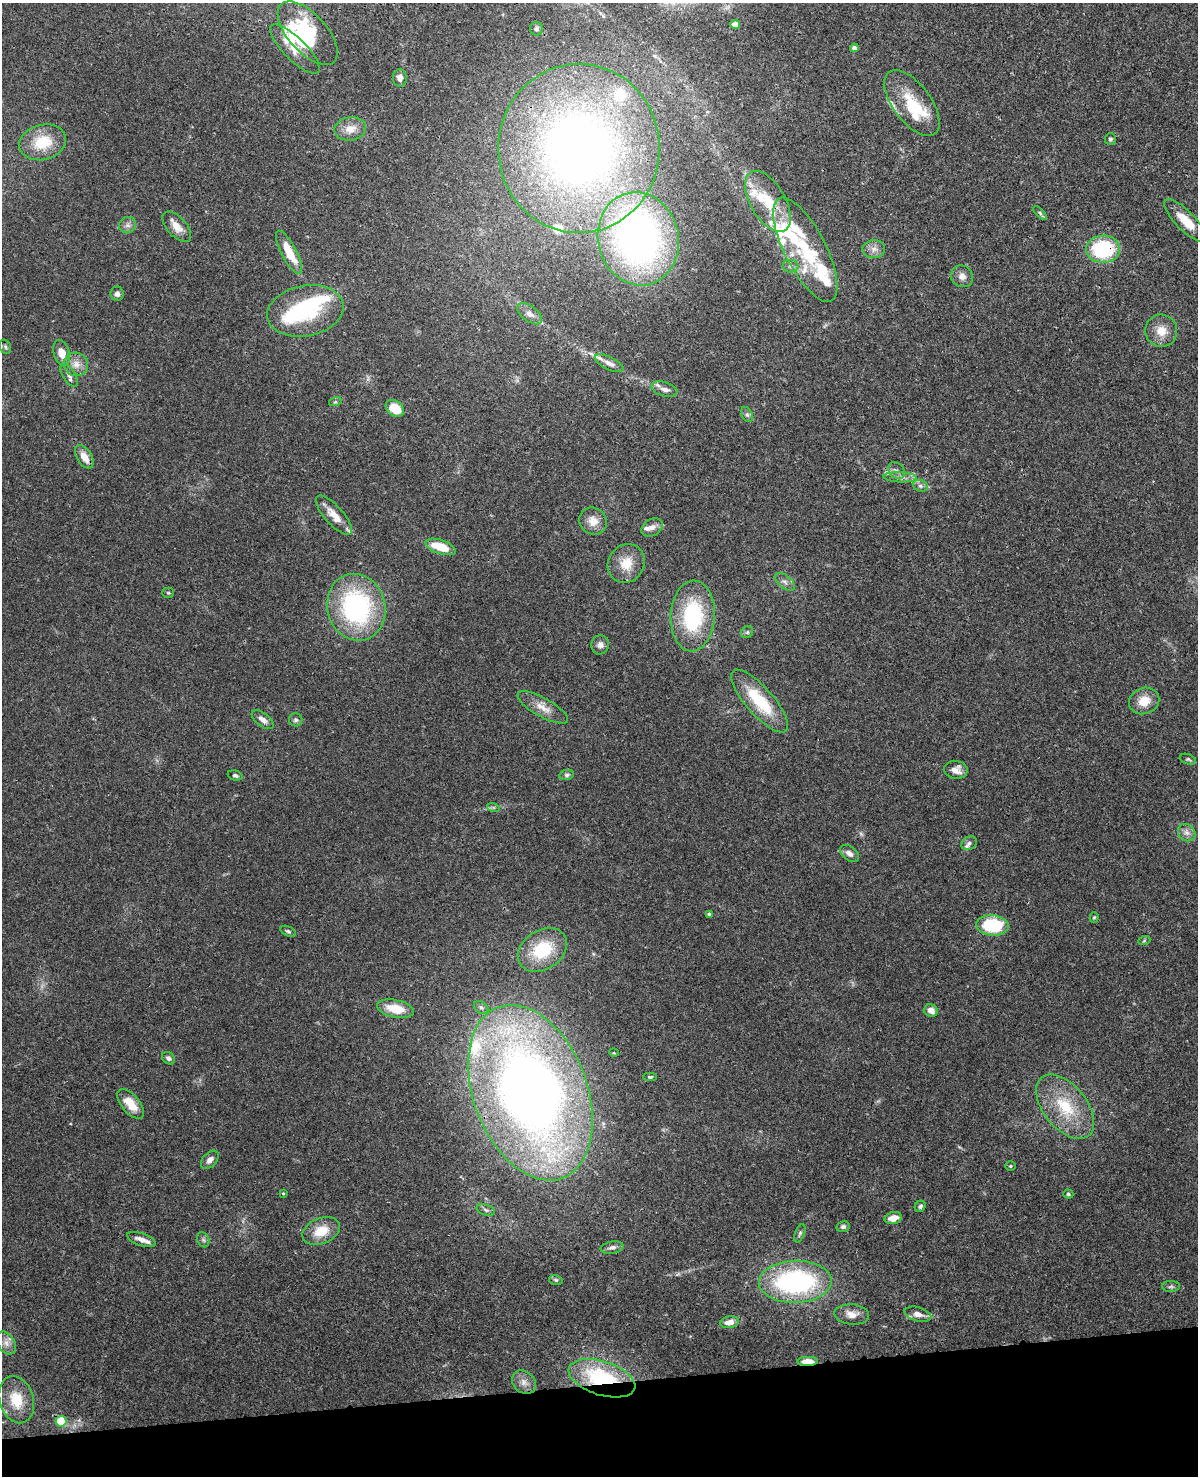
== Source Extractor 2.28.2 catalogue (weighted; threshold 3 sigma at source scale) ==
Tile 10 of 4 x 3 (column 2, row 3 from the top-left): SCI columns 1315-2510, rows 276-1749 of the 5020 x 4865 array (HDU 1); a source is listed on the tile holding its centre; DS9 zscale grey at full resolution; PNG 1200 x 1478 px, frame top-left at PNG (2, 3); each listed source drawn as its Kron ellipse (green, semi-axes under 4 px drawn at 4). Shown black and unused: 6% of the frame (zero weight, under 3 of 4 exposures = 6% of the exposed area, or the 3 px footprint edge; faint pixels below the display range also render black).
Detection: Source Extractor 2.28.2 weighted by HDU 2 'WHT'; one run over the whole footprint, this tile lists its part. Background 0.0273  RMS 0.0023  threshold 0.0104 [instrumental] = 3 sigma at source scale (4.5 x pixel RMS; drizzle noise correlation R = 1.50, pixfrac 1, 0.05/0.05 arcsec/px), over >= 5 px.
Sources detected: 136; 1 too faint to see at this stretch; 6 inside a brighter object's white glare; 1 cosmic-ray / hot-pixel residue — neither listed nor drawn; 24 inside a brighter listed object's ellipse — not listed separately; the other 104 listed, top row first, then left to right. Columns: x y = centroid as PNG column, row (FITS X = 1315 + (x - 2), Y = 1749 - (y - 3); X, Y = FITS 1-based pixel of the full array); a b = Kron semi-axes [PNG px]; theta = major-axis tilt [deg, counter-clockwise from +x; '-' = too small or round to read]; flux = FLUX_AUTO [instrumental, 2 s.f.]
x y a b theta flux
735 25 5 4 - 3.5
537 29 6 6 - 0.52
308 33 39 19 -48 15
854 48 4 4 - 1.1
295 49 33 11 -45 4
400 78 9 7 -86 1.1
912 103 38 19 -53 8.8
350 129 16 11 9 2.7
1110 139 6 5 - 0.46
43 142 24 17 15 7.4
579 148 84 80 88 170
768 201 34 17 -59 8.2
1040 213 8 4 -45 0.44
1185 221 28 9 -45 4.8
128 225 9 8 - 0.99
177 227 18 9 -48 2.4
638 239 47 40 -77 110
874 249 11 9 2 1.4
1103 249 17 13 3 17
805 250 57 20 -63 16
289 252 24 7 -63 5.6
791 266 8 6 0 0.72
962 276 11 10 - 1.4
117 294 7 6 - 0.89
305 311 38 25 11 16
530 314 14 7 -36 1.5
1161 331 16 16 - 3.4
5 347 7 5 -68 0.52
62 353 13 8 -74 3.3
609 363 16 6 -26 1.5
76 364 12 11 - 2.1
69 375 13 6 -57 1.1
665 389 13 7 -16 1.4
335 402 6 4 17 0.34
395 408 10 7 -37 4.9
747 415 8 5 -63 0.6
84 457 13 7 -59 2.6
897 471 9 7 -44 0.92
900 477 16 5 -2 1.3
920 486 7 5 -20 0.68
334 515 25 9 -48 3
593 521 14 13 - 2.7
652 527 11 8 31 1.3
441 547 16 7 -19 5.6
626 563 20 18 57 4.5
785 582 12 6 -39 0.91
168 593 5 5 - 0.3
356 607 34 29 -75 36
693 616 35 22 87 20
747 632 6 5 - 0.41
600 645 10 9 - 1.1
760 701 40 14 -49 11
1144 701 15 13 21 3.7
543 707 28 9 -29 2.9
263 720 13 6 -38 1.4
296 720 7 6 - 0.51
1188 759 8 5 -20 0.45
956 770 12 9 -8 1.9
235 775 7 5 -17 0.51
567 775 7 5 11 0.46
493 807 6 4 -18 0.35
1187 833 9 8 - 1.2
969 843 8 6 32 0.67
850 854 11 7 -36 1.3
709 914 4 4 - 0.34
1094 917 5 4 - 0.28
992 925 16 10 -4 15
288 931 8 4 -25 0.44
1144 941 6 4 19 0.29
542 950 26 19 34 12
481 1007 8 5 -37 0.57
395 1009 19 8 -11 5.2
931 1011 7 6 - 1.7
614 1053 5 3 - 0.17
168 1058 7 5 -38 0.73
650 1077 7 4 0 0.32
530 1093 91 57 -69 240
131 1104 18 9 -50 4.1
1065 1107 37 21 -51 11
210 1160 10 7 47 1.2
1010 1166 5 4 - 0.3
283 1193 3 3 - 0.18
1068 1194 5 4 - 0.34
920 1206 6 5 - 0.57
486 1210 9 5 -17 0.61
893 1218 9 6 13 2.1
843 1227 7 5 12 0.59
321 1231 19 13 22 4.8
800 1233 9 4 68 0.47
141 1239 15 6 -18 1.7
203 1240 8 6 -68 0.53
612 1247 11 6 10 0.94
556 1280 7 5 -16 0.39
795 1282 36 21 1 40
1171 1286 9 5 1 0.5
852 1314 17 10 -5 2.2
918 1314 14 7 -15 1.5
729 1322 9 5 9 1.8
6 1343 12 8 -56 1.6
808 1361 10 4 0 3.1
602 1378 34 17 -18 20
524 1382 13 10 -43 1.6
16 1400 24 17 -73 6.7
61 1421 5 5 - 13
Overlapping masked pixels (flux is a lower limit): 4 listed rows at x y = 579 148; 1103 249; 808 1361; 602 1378